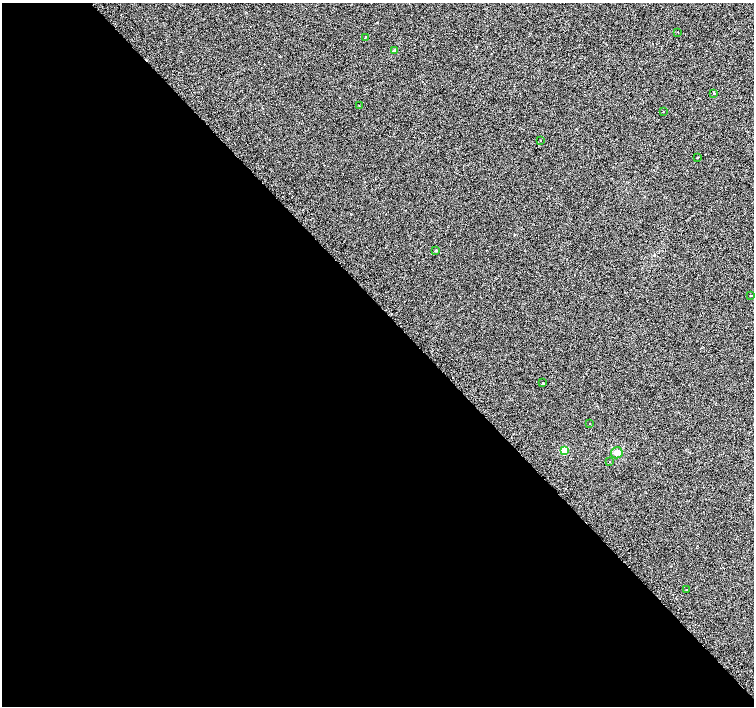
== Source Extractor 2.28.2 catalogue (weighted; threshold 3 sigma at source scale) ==
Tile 9 of 4 x 4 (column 1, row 3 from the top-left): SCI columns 1-1504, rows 1582-2989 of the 6070 x 6041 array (HDU 1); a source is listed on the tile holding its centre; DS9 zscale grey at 2 x 2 block average (1 PNG px = mean of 2 x 2 image px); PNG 756 x 708 px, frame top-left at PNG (2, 3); each listed source drawn as its Kron ellipse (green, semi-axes under 4 px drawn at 4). Shown black and unused: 56% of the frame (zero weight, under 2 of 3 exposures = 3% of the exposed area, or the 3 px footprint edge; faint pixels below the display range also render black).
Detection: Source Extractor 2.28.2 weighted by HDU 2 'WHT'; one run over the whole footprint, this tile lists its part. Background 0.0238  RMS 0.013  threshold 0.0577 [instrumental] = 3 sigma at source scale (4.5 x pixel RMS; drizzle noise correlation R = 1.50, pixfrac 1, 0.0396/0.0396 arcsec/px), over >= 5 px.
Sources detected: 19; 3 cosmic-ray / hot-pixel residue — neither listed nor drawn; the other 16 listed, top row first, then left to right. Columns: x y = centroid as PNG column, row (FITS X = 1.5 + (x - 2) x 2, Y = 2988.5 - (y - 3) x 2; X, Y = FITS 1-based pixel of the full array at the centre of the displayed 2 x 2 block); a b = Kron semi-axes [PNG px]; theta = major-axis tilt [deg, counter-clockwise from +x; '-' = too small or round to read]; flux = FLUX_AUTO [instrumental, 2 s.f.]
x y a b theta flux
678 32 2 2 - 9.8
365 37 2 2 - 6.1
395 51 3 3 - 6.1
714 93 2 2 - 26
359 106 2 2 - 0.99
663 112 2 2 - 4
540 141 2 2 - 15
698 157 2 2 - 2.8
436 250 3 2 - 2.7
751 295 2 2 - 17
542 383 2 2 - 6.6
590 424 2 2 - 16
564 450 3 3 - 92
617 453 6 5 - 10
609 461 2 2 - 1.5
687 590 2 2 - 2
Diffuse or blended objects may show on this block-average render without a row.